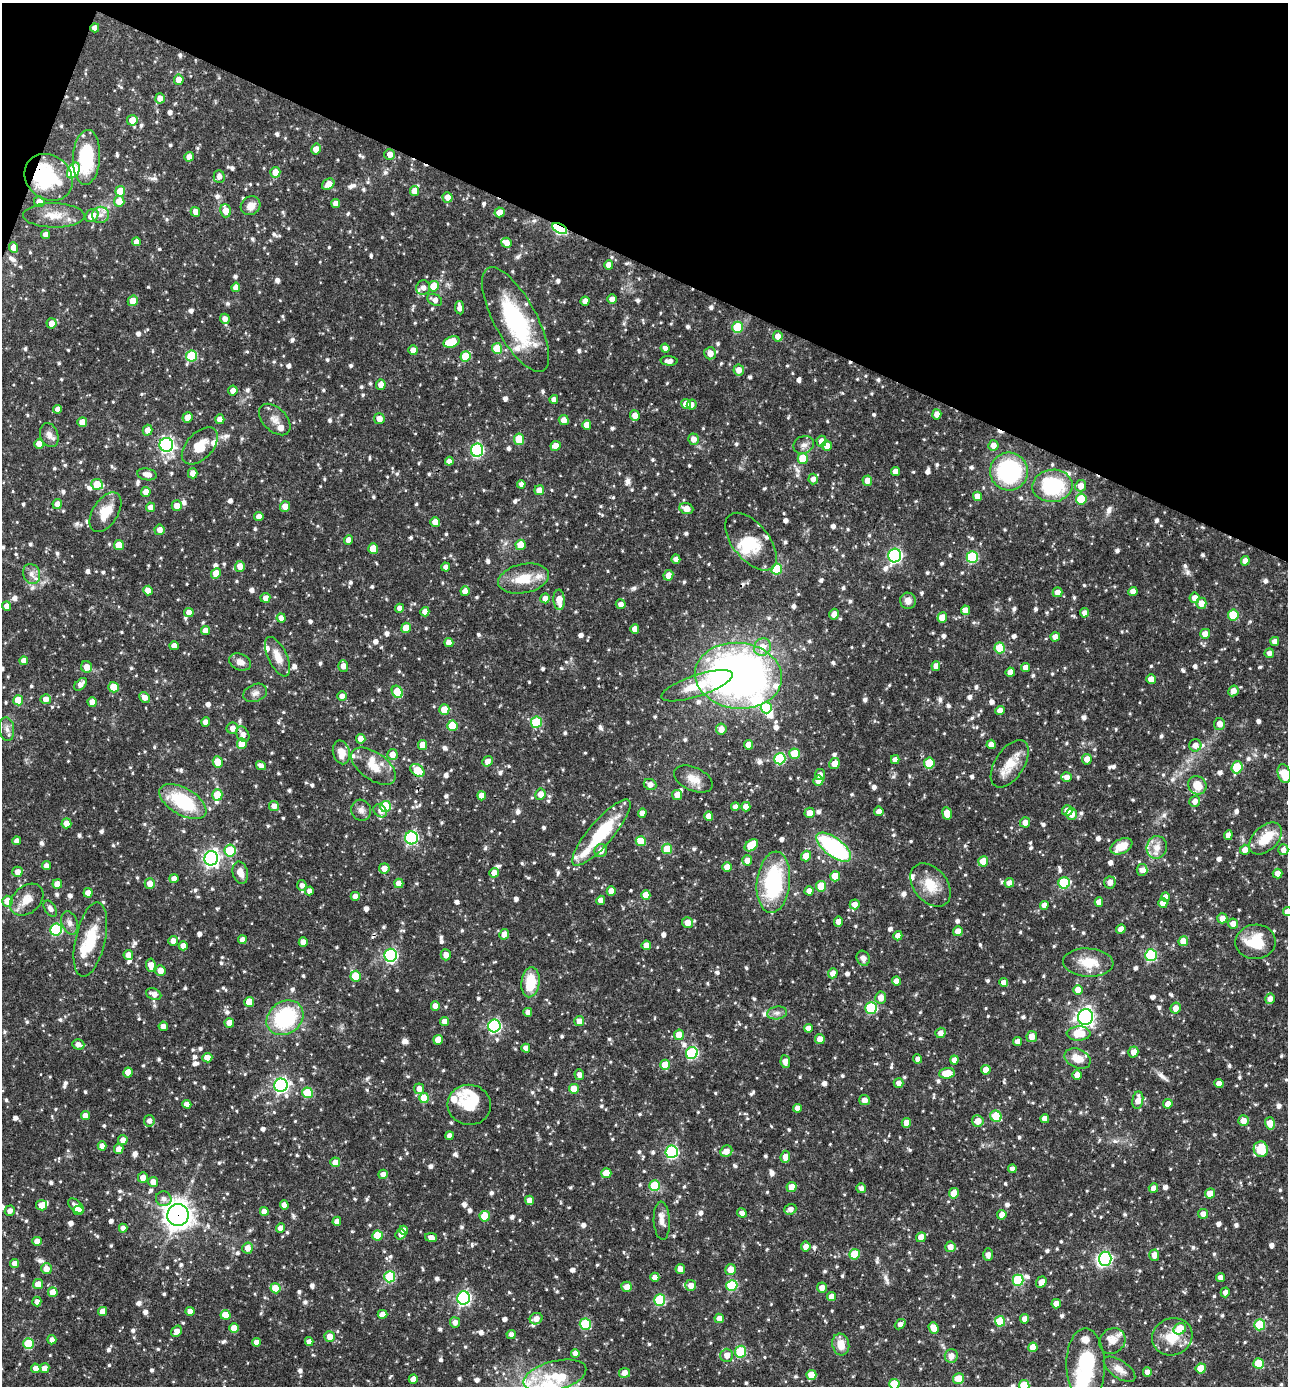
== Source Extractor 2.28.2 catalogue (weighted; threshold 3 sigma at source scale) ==
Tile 2 of 4 x 4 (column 2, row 1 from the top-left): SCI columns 1556-2841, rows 4151-5534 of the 5550 x 5536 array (HDU 1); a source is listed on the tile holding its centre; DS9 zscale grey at full resolution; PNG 1290 x 1388 px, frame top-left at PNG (2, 3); each listed source drawn as its Kron ellipse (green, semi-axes under 4 px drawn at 4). Shown black and unused: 20% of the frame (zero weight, under 3 of 4 exposures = <1% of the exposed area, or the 3 px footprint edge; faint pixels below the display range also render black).
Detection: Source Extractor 2.28.2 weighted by HDU 2 'WHT'; one run over the whole footprint, this tile lists its part. Background 0.0649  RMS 0.0036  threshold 0.016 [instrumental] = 3 sigma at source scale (4.5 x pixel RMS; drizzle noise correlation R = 1.50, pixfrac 1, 0.05/0.05 arcsec/px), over >= 5 px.
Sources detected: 1198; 6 inside a brighter object's white glare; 6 cosmic-ray / hot-pixel residue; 1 long thin detection or spike segment (spike, bleed or trail) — neither listed nor drawn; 35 inside a brighter listed object's ellipse — not listed separately; of the other 1150, all 500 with FLUX_AUTO >= 1.64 (the completeness limit of this list) listed and drawn (650 fainter detections not listed), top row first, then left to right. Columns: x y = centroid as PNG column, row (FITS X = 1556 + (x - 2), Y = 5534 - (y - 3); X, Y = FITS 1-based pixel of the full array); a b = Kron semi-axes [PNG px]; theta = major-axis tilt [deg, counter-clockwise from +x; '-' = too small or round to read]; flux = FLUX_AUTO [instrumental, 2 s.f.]
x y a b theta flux
95 28 4 4 - 1.9
179 80 5 5 - 4
160 98 5 5 - 2.5
132 120 5 5 - 5.2
316 149 5 5 - 2.9
390 154 5 5 - 2.5
87 157 27 13 86 22
189 157 4 4 - 2.5
73 170 8 5 60 24
275 172 5 5 - 3.6
219 176 6 5 - 1.9
49 177 25 22 -40 20
328 184 7 5 37 3.4
120 191 5 5 - 8.2
414 191 5 4 - 3.8
447 197 5 5 - 3
119 201 5 5 - 4.5
39 202 5 5 - 3.1
336 204 4 4 - 2.6
251 206 10 9 - 3.4
225 211 6 5 - 5.1
195 212 5 4 - 2.5
500 212 5 5 - 3.8
54 215 31 12 -1 6.3
100 215 8 8 - 2.1
92 216 7 6 - 4.5
560 228 8 4 -28 45
45 235 4 4 - 2.2
136 242 4 4 - 2.3
506 243 5 5 - 2.6
14 247 5 4 - 2.8
609 265 5 4 - 2.6
434 286 5 5 - 9.2
236 287 5 4 - 2.5
423 288 7 7 - 2.1
612 299 4 4 - 2.5
435 300 8 5 -27 2.1
133 301 5 5 - 5
585 301 4 4 - 2.4
460 308 7 4 -82 2.3
225 319 5 4 - 1.8
515 320 58 21 -62 39
52 323 5 5 - 2.9
738 327 5 5 - 15
778 336 5 5 - 2.6
452 342 8 5 20 13
497 348 5 5 - 8.3
665 348 4 4 - 1.6
413 350 5 4 - 2.6
710 353 6 6 - 3.2
192 356 5 5 - 19
465 357 5 5 - 8.8
669 361 8 5 -4 1.7
739 370 5 5 - 2.7
381 385 5 4 - 2.7
233 391 5 4 - 2.4
554 399 4 4 - 1.8
686 404 5 5 - 3.6
692 405 5 4 - 1.7
58 409 4 4 - 1.9
937 414 5 4 - 2.3
635 416 5 5 - 2.6
187 417 5 5 - 2.7
220 419 5 4 - 2.7
379 419 5 5 - 2.9
275 420 19 11 -45 3.4
564 420 5 4 - 3
82 422 5 5 - 4.1
587 425 5 4 - 4
148 430 5 5 - 2.9
49 435 12 9 -73 2.2
519 439 5 5 - 10
693 439 5 5 - 2.7
821 441 5 5 - 2.6
39 444 5 4 - 2.8
166 445 7 6 - 78
804 445 10 8 23 1.9
993 445 5 5 - 2.3
200 446 22 13 47 7.3
556 446 5 5 - 3.3
827 446 5 5 - 2.8
477 450 7 6 - 45
803 459 5 5 - 9.1
449 461 4 4 - 1.9
895 471 4 4 - 2.3
1009 471 19 19 - 41
193 473 5 5 - 2.4
147 474 10 6 -10 2.2
813 479 5 4 - 2.1
867 481 5 5 - 2.9
97 484 6 5 - 9.1
521 484 4 4 - 1.7
1052 486 20 16 5 27
1081 486 6 5 - 3.4
539 490 5 5 - 3.1
146 492 5 4 - 2.4
977 496 4 4 - 3.1
1081 499 5 5 - 12
57 504 5 4 - 2.3
177 506 5 5 - 2.9
285 506 5 5 - 3.2
151 507 5 4 - 2.4
686 508 7 5 -21 3.3
105 512 22 12 58 6.9
259 516 4 4 - 2
435 522 5 5 - 3.4
159 530 5 5 - 2.3
348 540 5 4 - 2.5
751 542 34 18 -51 11
119 545 5 5 - 7.1
521 545 5 5 - 5.8
373 548 5 5 - 7.2
895 555 7 6 - 71
972 557 6 5 - 27
676 559 4 4 - 1.9
1245 561 5 4 - 2.6
240 566 5 5 - 3.1
446 567 4 4 - 1.8
777 569 5 5 - 20
216 573 5 4 - 6.2
32 574 10 8 -67 2.2
668 575 5 5 - 3.2
523 579 26 14 11 8.9
148 590 5 4 - 2.6
465 591 5 4 - 3.2
1133 591 4 4 - 2.8
1057 592 5 4 - 3.4
265 598 5 5 - 2.1
545 598 5 5 - 2.5
1195 598 5 5 - 2.7
559 600 10 5 -87 4.2
908 601 8 8 - 2.2
1201 603 5 5 - 3.2
621 604 5 5 - 1.8
7 606 5 4 - 2.4
399 608 4 4 - 1.7
965 610 5 4 - 2.5
425 612 5 4 - 2.8
189 613 5 4 - 2.9
1084 613 4 4 - 1.8
834 614 5 4 - 2.3
1233 615 5 5 - 11
942 617 5 5 - 4.6
281 618 5 4 - 2.1
406 628 5 4 - 6.3
635 629 4 4 - 2.8
205 630 4 4 - 2.5
1205 634 5 5 - 2.6
1055 637 4 4 - 2.3
1275 641 4 4 - 2.3
449 643 4 4 - 2.9
174 646 4 4 - 2.6
762 647 9 8 - 4.8
1000 648 5 5 - 13
1269 653 5 4 - 1.7
278 657 21 9 -64 4.7
24 661 4 4 - 2.6
240 662 11 8 -22 2.5
343 666 5 5 - 2.5
936 666 5 4 - 2
87 667 6 5 - 3.3
1025 668 4 4 - 2.3
1010 672 5 4 - 2.7
738 676 43 33 -6 210
1151 679 5 4 - 3.1
81 684 7 4 47 2.3
697 686 37 10 19 10
114 687 5 5 - 8
1233 691 5 5 - 2.8
397 692 6 5 - 11
255 693 12 8 22 1.9
342 696 5 4 - 1.8
144 697 6 4 -43 2.4
46 699 5 5 - 2.2
18 700 5 5 - 7.5
92 702 5 4 - 3
766 708 5 5 - 11
444 710 5 5 - 6.4
1000 711 4 4 - 2.9
206 722 4 4 - 2.3
536 722 5 5 - 19
1219 724 6 5 - 2.7
452 726 5 5 - 11
232 728 6 5 - 2.4
7 729 12 7 -83 1.9
721 729 5 5 - 2.9
243 734 8 6 -60 2.2
361 739 5 4 - 2.9
242 744 5 5 - 8.2
991 744 4 4 - 2.9
423 745 5 4 - 4.1
748 745 5 4 - 2.8
1195 745 6 6 - 2.4
341 752 12 8 -76 4.1
392 754 5 5 - 2.8
794 754 5 5 - 9
780 759 6 5 - 27
1087 759 5 5 - 2.8
895 760 4 4 - 2
487 761 6 5 - 2.5
218 762 5 5 - 7.5
834 763 5 5 - 3.4
929 763 5 5 - 11
1010 764 26 14 57 7.4
261 766 5 4 - 1.7
374 766 26 13 -36 6.6
1237 767 6 5 - 15
417 770 8 5 -36 9.4
1284 774 9 6 -74 5
820 775 5 5 - 1.8
1067 777 5 5 - 2.5
693 779 20 11 -25 4.5
818 781 5 5 - 2.8
650 784 6 5 - 2.2
1197 785 10 8 -51 4.9
540 794 5 5 - 3.2
217 795 6 5 - 6.7
677 795 5 5 - 2.4
482 796 4 4 - 3.1
1195 801 5 5 - 2.2
183 802 26 13 -30 23
274 806 5 5 - 2.3
385 807 5 5 - 17
735 807 4 4 - 1.7
746 807 4 4 - 2.4
361 810 10 9 - 1.8
1067 810 5 5 - 2.3
380 811 7 5 -40 1.8
879 811 5 4 - 2.2
642 813 4 4 - 2.3
810 813 5 5 - 2.8
947 813 6 4 -82 5
1072 814 6 5 - 3.4
709 816 4 4 - 2.7
1025 822 5 5 - 2.4
66 823 5 5 - 3
601 833 42 12 49 22
1228 835 5 4 - 1.8
411 838 6 6 - 47
1265 838 19 12 44 8.6
17 841 4 4 - 2.3
641 841 5 5 - 7.3
751 845 7 5 37 13
1121 846 11 7 25 5.7
834 847 20 9 -38 46
1157 847 11 10 - 3.8
667 849 5 5 - 9.7
230 850 6 5 - 14
1245 850 5 5 - 2.7
1283 850 5 5 - 1.8
601 851 6 6 - 2.6
806 856 5 5 - 4.8
211 858 7 7 - 120
747 860 5 5 - 2.4
983 861 5 5 - 5.2
47 866 4 4 - 2.5
727 867 5 4 - 2.8
384 868 5 5 - 2.8
1142 870 6 5 - 1.9
17 872 5 5 - 2.7
240 873 11 7 -74 3.3
494 873 5 5 - 3.3
1278 874 5 4 - 2.5
835 876 5 5 - 8.8
174 879 4 4 - 2.2
773 882 31 16 84 33
1110 882 6 6 - 2.3
399 883 5 4 - 3.2
1009 883 5 4 - 2
1064 883 6 5 - 27
57 884 5 4 - 3.6
150 884 5 5 - 2.6
302 885 5 5 - 1.7
930 885 24 16 -51 8
821 886 5 5 - 8.6
309 891 4 4 - 1.6
611 891 4 4 - 3.1
809 891 4 4 - 2.2
88 893 4 4 - 3.2
646 895 5 4 - 3.6
355 896 4 4 - 2.3
1165 897 5 4 - 2.4
27 900 19 13 41 5
601 900 4 4 - 2.6
7 901 5 5 - 3.3
1099 902 5 4 - 2.7
1163 903 5 4 - 3
855 904 5 5 - 2.6
1044 905 4 4 - 2.1
50 908 9 5 -56 1.7
1287 912 4 4 - 2.4
1222 918 5 5 - 2.6
688 922 5 5 - 3.8
838 922 5 4 - 2.4
70 923 12 8 -71 1.9
1233 924 5 5 - 2.7
56 929 6 5 - 33
1121 929 5 4 - 2.6
958 931 5 5 - 2.7
504 934 5 4 - 2.5
898 936 5 4 - 2.5
90 939 38 15 77 12
242 940 4 4 - 2.3
173 941 5 4 - 2.3
1183 941 5 5 - 4.1
303 942 4 4 - 2.6
1255 942 20 17 1 13
646 945 5 4 - 3.7
183 946 4 4 - 2.3
128 955 5 4 - 2.6
391 955 6 6 - 55
446 955 5 5 - 2.1
1151 955 6 5 - 31
863 958 8 6 -65 1.8
1088 963 25 14 -3 8.5
151 965 7 5 -85 2.9
160 971 5 5 - 2.9
833 973 5 4 - 2.6
356 976 5 5 - 9.9
896 981 4 4 - 2.8
530 982 15 9 83 10
1004 982 4 4 - 2.1
1078 990 5 5 - 4.2
154 994 8 5 -21 2.2
881 998 6 5 - 3.1
1270 999 5 5 - 2
249 1002 5 5 - 5.5
435 1006 5 4 - 2.5
871 1008 6 5 - 28
1176 1008 6 5 - 2.7
528 1012 4 4 - 2
777 1013 10 6 9 1.6
1085 1017 8 7 - 140
285 1018 20 16 35 32
579 1021 5 5 - 2.4
445 1022 4 4 - 2.7
229 1023 5 4 - 3.5
163 1026 4 4 - 2.3
494 1026 6 6 - 54
808 1028 4 4 - 2.4
940 1033 5 5 - 2.1
1079 1033 12 7 1 8.9
679 1035 5 5 - 5.1
1032 1037 5 5 - 3
820 1039 5 5 - 2.7
438 1040 5 5 - 4.5
1018 1042 4 4 - 2.7
78 1044 6 5 - 2.1
526 1048 4 4 - 2.3
1133 1052 5 5 - 2.8
692 1053 6 6 - 36
207 1058 5 5 - 2.6
918 1059 4 4 - 1.7
1078 1059 13 9 -23 5.2
954 1060 4 4 - 2.3
785 1062 6 5 - 2.9
665 1065 5 5 - 6.3
986 1070 5 4 - 3
128 1072 5 4 - 3.6
947 1073 8 5 5 7
579 1075 5 4 - 1.9
1077 1075 5 4 - 3.2
899 1083 5 5 - 2
1219 1083 4 4 - 2.3
281 1085 7 6 - 91
419 1089 5 5 - 2.3
574 1089 5 5 - 6.5
307 1093 5 5 - 14
424 1098 5 5 - 8.7
864 1100 5 5 - 2.7
1138 1100 9 5 81 3.2
187 1104 4 4 - 2.1
1168 1104 5 4 - 2.5
469 1105 22 20 -6 9.1
797 1108 4 4 - 2.4
85 1116 4 4 - 2.8
996 1116 6 5 - 12
1045 1119 4 4 - 2.7
149 1121 5 5 - 1.8
978 1121 6 5 - 3.1
1243 1121 5 5 - 3.1
906 1123 5 4 - 2.9
1270 1123 6 5 - 4.5
450 1136 4 4 - 2.3
123 1140 5 4 - 2.5
102 1146 4 4 - 2.2
119 1149 5 5 - 3.1
1261 1149 8 7 - 13
726 1151 6 5 - 2.8
672 1152 6 6 - 49
785 1157 6 5 - 3.3
335 1162 5 4 - 2.7
1012 1169 4 4 - 1.7
606 1173 5 5 - 6
383 1174 4 4 - 2.2
143 1178 5 5 - 3
153 1182 5 5 - 2.5
655 1186 5 5 - 15
792 1187 5 5 - 3.4
861 1188 5 5 - 1.7
1153 1188 5 4 - 2.1
954 1193 5 5 - 5.6
1210 1193 5 5 - 3.7
164 1199 8 7 - 1.8
529 1200 5 4 - 2.7
41 1205 5 5 - 3.1
284 1205 4 4 - 2.4
76 1206 9 5 -43 2.2
790 1209 6 5 - 1.9
78 1210 5 5 - 4
10 1211 5 5 - 1.7
264 1211 4 4 - 3.3
742 1213 5 4 - 1.9
1203 1214 5 5 - 2.5
178 1215 11 10 - 330
1002 1215 5 4 - 2.6
485 1216 5 5 - 8.6
337 1221 4 4 - 2.2
662 1221 19 8 -87 2.8
123 1228 4 4 - 1.8
281 1228 5 4 - 2.4
404 1230 4 4 - 2.6
401 1234 5 5 - 1.8
377 1235 5 5 - 10
431 1237 6 4 -13 2.1
921 1237 5 5 - 3.6
37 1241 4 4 - 2.6
806 1246 5 4 - 2.2
950 1247 5 5 - 2.8
248 1248 5 5 - 2.7
855 1254 5 5 - 9.7
988 1255 6 4 -88 1.9
1154 1255 5 5 - 2.7
1105 1259 7 6 - 51
15 1264 4 4 - 2.6
46 1269 5 5 - 2.6
680 1269 5 4 - 3.1
730 1269 6 5 - 3.7
390 1277 5 5 - 24
655 1277 4 4 - 2.6
1220 1278 4 4 - 2.3
1018 1280 5 5 - 22
1041 1282 6 5 - 2.9
38 1284 5 5 - 3.7
691 1285 5 5 - 2.8
732 1285 5 5 - 21
627 1287 5 5 - 2.8
275 1288 5 5 - 6.2
822 1288 5 5 - 2.4
53 1292 5 5 - 4.6
1225 1292 5 4 - 1.7
832 1296 4 4 - 2.8
464 1298 6 6 - 71
660 1300 5 5 - 24
37 1302 5 4 - 2
1056 1304 5 4 - 2.6
102 1311 4 4 - 2.4
190 1311 4 4 - 2.7
382 1314 5 4 - 2.8
225 1315 5 5 - 6.6
719 1318 4 4 - 3
536 1319 6 5 - 2.7
1025 1319 5 4 - 2.3
1000 1321 5 5 - 11
455 1322 5 5 - 1.9
585 1324 5 5 - 19
900 1324 6 4 42 1.7
1260 1325 5 5 - 18
234 1328 5 5 - 4.1
934 1328 6 4 -70 4.3
1180 1329 6 5 - 9.5
177 1331 6 4 56 2.6
511 1335 4 4 - 1.7
330 1336 5 5 - 3.3
1172 1337 20 18 22 8.8
52 1340 4 4 - 1.9
1112 1341 14 12 44 3.2
256 1342 4 4 - 2.7
309 1342 4 4 - 1.8
28 1343 5 5 - 14
841 1344 11 8 -77 4.7
1033 1347 5 4 - 3.8
740 1352 6 5 - 22
575 1353 4 4 - 2.4
727 1355 6 6 - 2.8
951 1356 7 6 - 2.8
1259 1364 5 5 - 9.5
1086 1365 37 19 -89 24
36 1368 5 4 - 2.1
45 1368 5 4 - 2.6
1201 1368 5 5 - 7.2
1119 1369 18 8 -35 3.3
1147 1372 4 4 - 2
624 1373 5 5 - 2.5
811 1375 5 5 - 4.8
555 1376 32 14 14 11
958 1378 6 5 - 5.6
413 1379 4 4 - 3
894 1384 5 5 - 11
1024 1385 5 5 - 13
Overlapping masked pixels (flux is a lower limit): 4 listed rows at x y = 95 28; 560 228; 1025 822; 178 1215
Isophote crosses this tile's border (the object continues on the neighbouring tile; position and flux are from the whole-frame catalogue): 5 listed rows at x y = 1275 641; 1284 774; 1287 912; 894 1384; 1024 1385